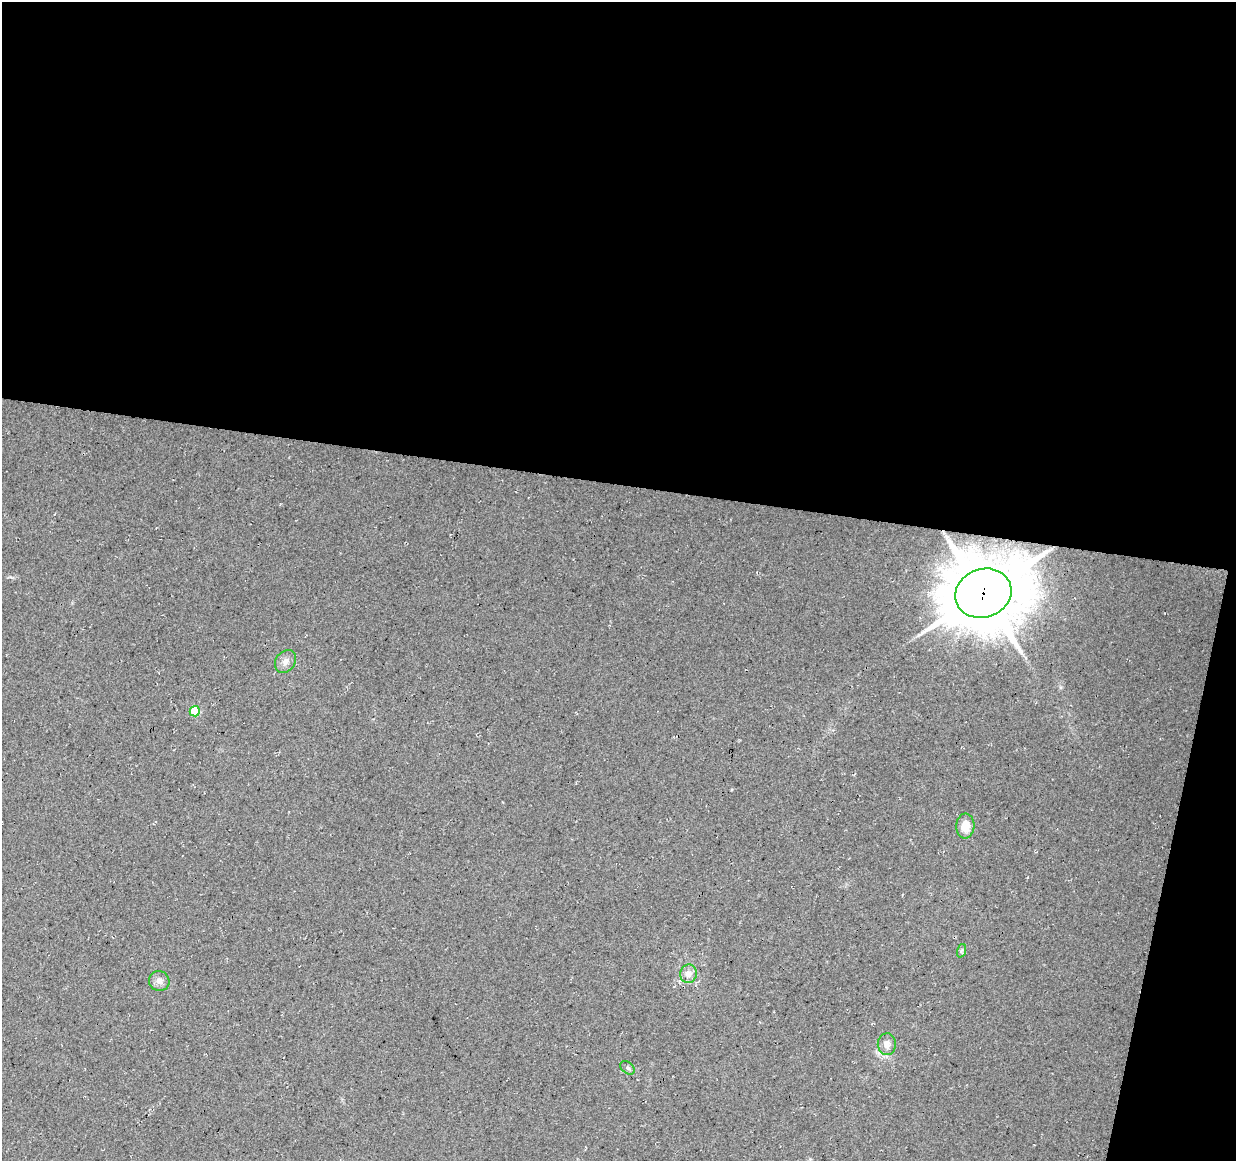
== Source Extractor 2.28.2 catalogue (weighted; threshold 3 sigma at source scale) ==
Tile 4 of 4 x 4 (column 4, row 1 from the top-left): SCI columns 3702-4935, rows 3704-4862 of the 4944 x 5147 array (HDU 1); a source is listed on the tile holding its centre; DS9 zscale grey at full resolution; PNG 1238 x 1163 px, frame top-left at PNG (2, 2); each listed source drawn as its Kron ellipse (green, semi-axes under 4 px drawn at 4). Shown black and unused: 45% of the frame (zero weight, under 3 of 4 exposures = <1% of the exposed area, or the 3 px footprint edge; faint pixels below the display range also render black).
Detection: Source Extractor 2.28.2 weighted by HDU 2 'WHT'; one run over the whole footprint, this tile lists its part. Background 0.0376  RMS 0.01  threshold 0.0463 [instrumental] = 3 sigma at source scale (4.5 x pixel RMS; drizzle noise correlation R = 1.50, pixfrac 1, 0.0396/0.0396 arcsec/px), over >= 5 px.
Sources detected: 9; all 9 listed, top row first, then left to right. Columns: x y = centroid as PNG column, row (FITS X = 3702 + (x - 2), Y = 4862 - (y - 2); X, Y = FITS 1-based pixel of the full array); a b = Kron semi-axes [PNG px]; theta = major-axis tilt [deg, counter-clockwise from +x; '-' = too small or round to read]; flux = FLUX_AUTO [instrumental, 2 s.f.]
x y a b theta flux
983 593 29 24 19 7700
285 661 12 9 54 6.4
195 711 5 5 - 47
965 826 12 9 86 14
961 951 7 4 71 1.7
689 974 9 8 - 8.4
159 981 10 10 - 6
887 1044 11 9 -89 6.7
627 1068 8 5 -40 2.6
Overlapping masked pixels (flux is a lower limit): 1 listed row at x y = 983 593